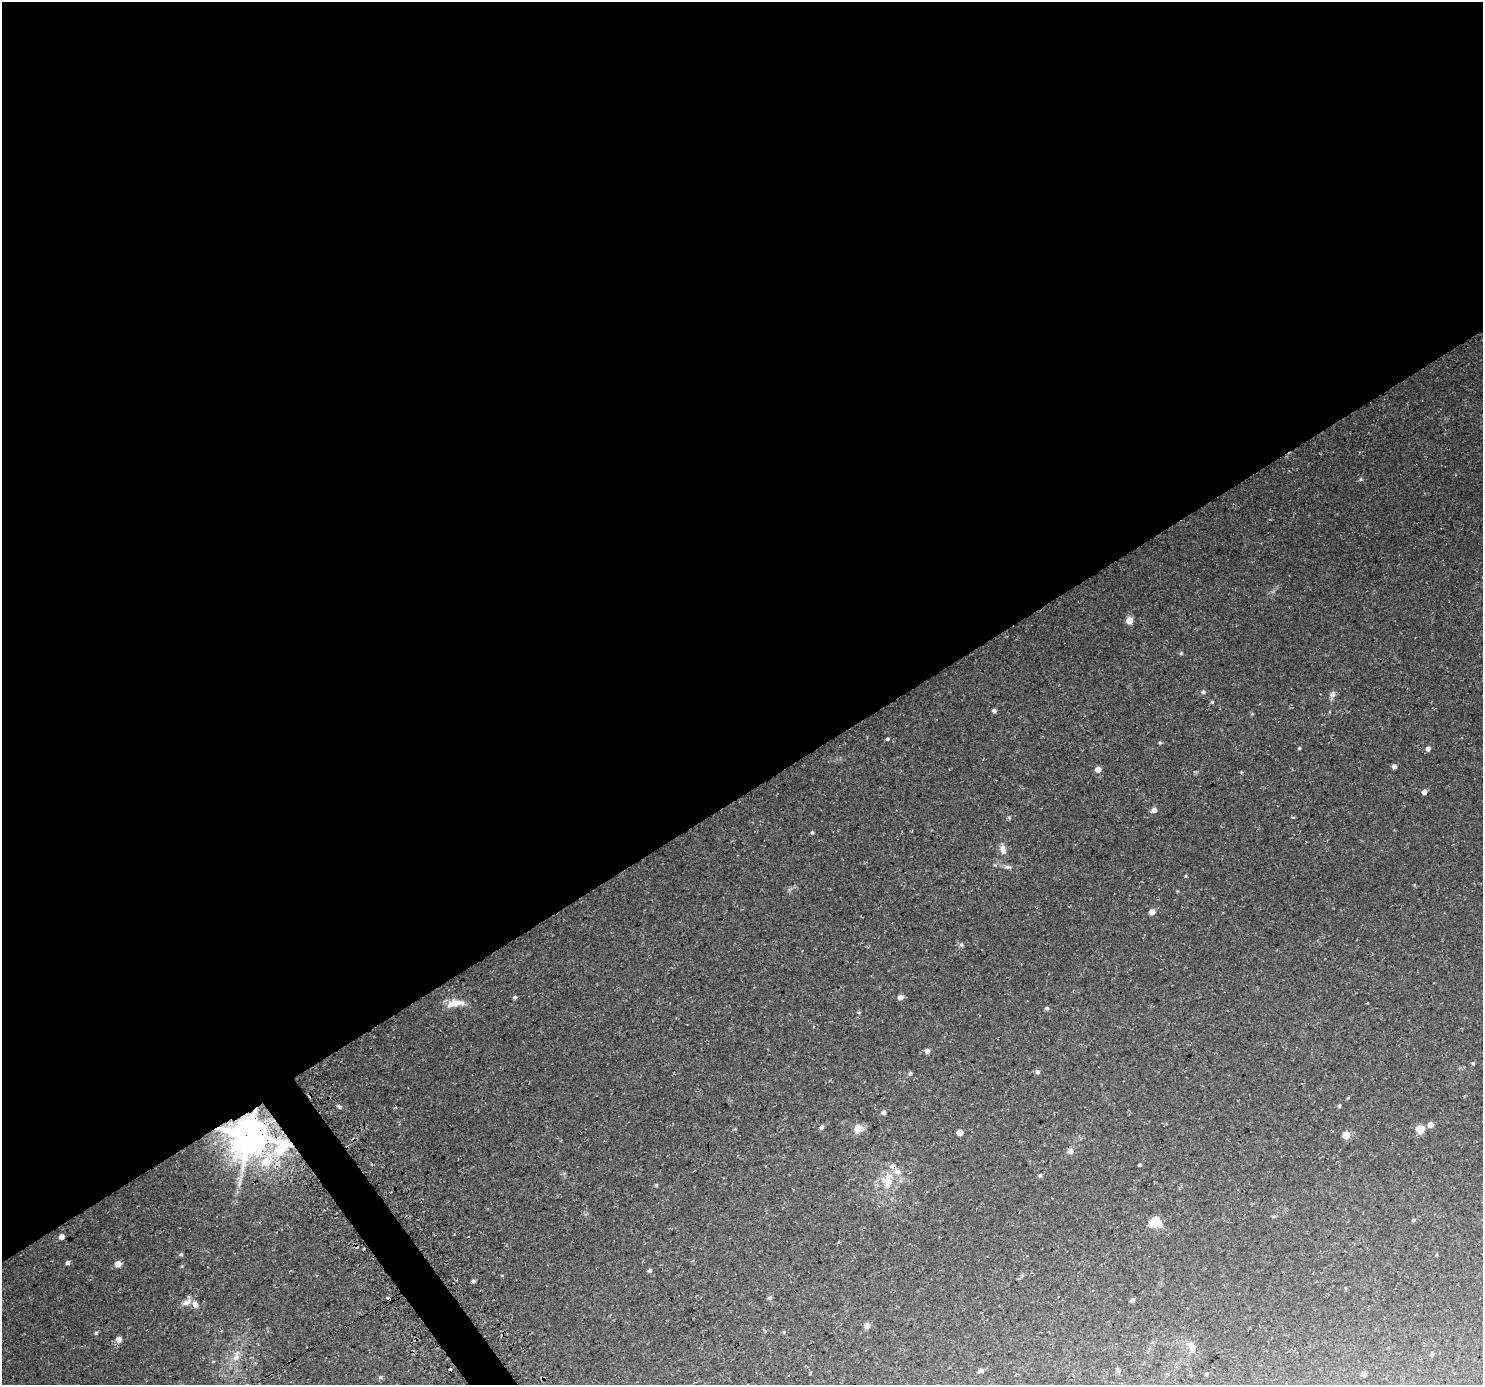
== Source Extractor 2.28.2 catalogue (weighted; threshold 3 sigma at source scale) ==
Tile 2 of 4 x 4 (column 2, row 1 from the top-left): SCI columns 1509-2989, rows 4296-5678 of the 5983 x 5886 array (HDU 1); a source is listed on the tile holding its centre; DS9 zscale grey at full resolution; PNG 1485 x 1387 px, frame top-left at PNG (2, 2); no overlay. Shown black and unused: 58% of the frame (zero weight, under 3 of 4 exposures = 3% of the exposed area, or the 3 px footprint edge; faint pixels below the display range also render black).
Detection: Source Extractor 2.28.2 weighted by HDU 2 'WHT'; one run over the whole footprint, this tile lists its part. Background 0.0377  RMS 0.0038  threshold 0.0173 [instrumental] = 3 sigma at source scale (4.5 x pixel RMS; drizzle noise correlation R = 1.50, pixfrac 1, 0.0396/0.0396 arcsec/px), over >= 5 px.
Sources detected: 75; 4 inside a brighter listed object's ellipse — not listed separately; the other 71 listed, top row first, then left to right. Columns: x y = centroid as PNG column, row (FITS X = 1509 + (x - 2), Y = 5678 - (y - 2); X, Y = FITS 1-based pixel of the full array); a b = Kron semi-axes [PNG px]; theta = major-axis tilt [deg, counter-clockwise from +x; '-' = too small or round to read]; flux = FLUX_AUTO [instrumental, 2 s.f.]
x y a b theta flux
1129 620 6 6 - 3.8
1181 653 5 4 - 0.41
1203 692 6 5 - 0.8
1332 694 11 7 72 1.3
1212 702 4 4 - 0.42
994 710 5 4 - 0.97
887 739 5 4 - 0.7
1299 748 4 4 - 0.43
1428 749 6 5 - 1.5
1394 766 4 4 - 1.5
1098 769 6 5 - 2.5
1424 792 5 5 - 1.7
1154 810 6 5 - 1.7
1009 817 6 4 -19 0.42
812 832 4 4 - 0.42
1003 850 12 8 -76 2.1
1008 867 10 5 0 1
1186 876 4 4 - 0.38
1152 912 6 6 - 2.2
961 945 6 5 - 0.69
515 997 5 4 - 0.65
900 997 6 5 - 1.9
455 1003 24 9 2 4.6
1047 1008 5 5 - 0.7
859 1012 5 3 - 0.34
927 1051 6 5 - 1.5
1473 1063 5 4 - 0.48
1037 1072 6 6 - 0.94
910 1073 5 4 - 0.67
339 1106 7 4 -46 0.63
1339 1106 5 4 - 0.55
883 1112 6 5 - 0.98
1430 1125 6 6 - 1.9
822 1127 5 4 - 1.1
858 1128 10 9 - 3.5
1420 1129 7 7 - 5
960 1132 5 4 - 3
1346 1135 6 5 - 5.5
250 1136 13 10 -18 1400
1070 1151 7 7 - 1.5
266 1162 10 10 - 6.3
1140 1165 4 4 - 0.51
1040 1175 5 5 - 0.61
888 1182 25 11 84 7.3
656 1185 5 5 - 0.43
1414 1220 6 4 16 0.49
1156 1222 12 11 - 5.9
61 1237 5 5 - 1.7
181 1254 5 4 - 0.5
68 1263 5 4 - 0.92
118 1264 6 5 - 2.6
182 1266 5 3 - 0.36
650 1270 5 5 - 0.69
473 1281 5 4 - 0.66
389 1298 5 3 - 4.2
770 1298 6 5 - 0.72
1132 1300 5 4 - 0.87
187 1302 15 8 43 2.3
867 1325 5 5 - 2.3
96 1333 5 4 - 0.44
118 1339 7 7 - 2.2
1192 1348 17 8 -66 2.8
1432 1354 6 4 66 0.54
236 1357 12 8 48 2.7
213 1361 5 3 - 0.36
450 1369 3 3 - 1.2
1117 1369 8 5 -63 0.75
981 1371 6 5 - 1.2
1207 1374 5 3 - 0.39
1364 1374 5 4 - 1.3
380 1377 6 5 - 0.64
Overlapping masked pixels (flux is a lower limit): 2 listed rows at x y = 250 1136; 389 1298